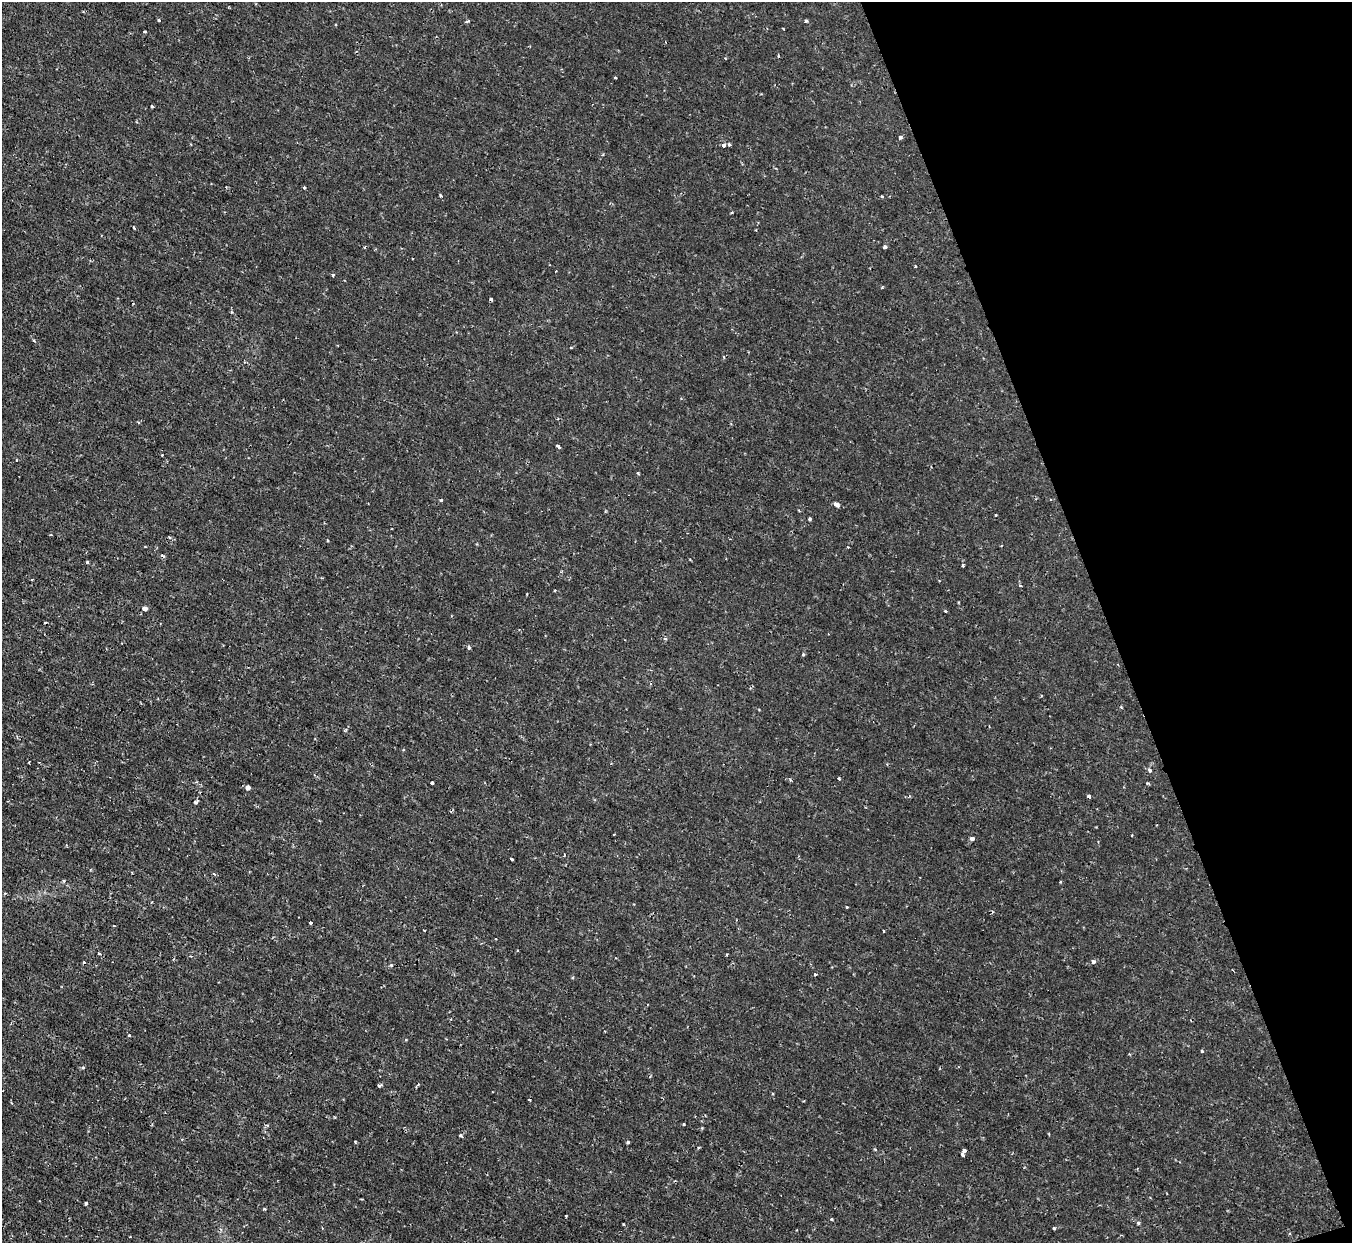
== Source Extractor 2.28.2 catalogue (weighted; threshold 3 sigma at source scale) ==
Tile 12 of 4 x 4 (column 4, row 3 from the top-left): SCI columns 4049-5398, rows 1390-2630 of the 5398 x 5387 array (HDU 1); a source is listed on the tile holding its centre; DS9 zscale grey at full resolution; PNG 1354 x 1245 px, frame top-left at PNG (2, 2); no overlay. Shown black and unused: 18% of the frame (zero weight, under 2 of 3 exposures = <1% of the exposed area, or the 3 px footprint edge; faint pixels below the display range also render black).
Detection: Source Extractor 2.28.2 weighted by HDU 2 'WHT'; one run over the whole footprint, this tile lists its part. Background 0.0019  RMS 0.0015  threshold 0.00653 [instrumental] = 3 sigma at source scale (4.5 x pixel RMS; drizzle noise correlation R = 1.50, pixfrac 1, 0.05/0.05 arcsec/px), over >= 5 px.
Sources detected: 68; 6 cosmic-ray / hot-pixel residue — not listed; the other 62 listed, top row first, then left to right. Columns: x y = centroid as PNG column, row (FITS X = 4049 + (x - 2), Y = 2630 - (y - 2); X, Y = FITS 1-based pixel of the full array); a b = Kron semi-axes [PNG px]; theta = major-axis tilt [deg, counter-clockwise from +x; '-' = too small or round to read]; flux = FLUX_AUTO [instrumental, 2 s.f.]
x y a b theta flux
159 20 4 3 - 0.15
467 21 5 3 - 0.18
806 21 4 3 - 0.17
145 32 3 2 - 0.15
615 78 3 2 - 0.16
152 106 3 3 - 0.42
900 137 4 3 - 0.28
724 145 4 4 - 0.43
304 188 3 3 - 0.16
882 196 3 3 - 0.14
133 227 4 2 - 0.14
885 247 4 3 - 0.31
915 266 3 3 - 0.18
333 275 4 3 - 0.16
34 340 3 3 - 0.15
571 347 4 2 - 0.12
558 447 5 3 - 0.31
162 455 2 2 - 0.091
441 500 3 3 - 0.17
836 504 6 4 -36 0.67
996 515 3 2 - 0.15
810 519 3 3 - 0.3
51 535 3 2 - 0.11
169 537 4 3 - 0.14
328 540 3 2 - 0.16
87 562 4 3 - 0.14
963 566 3 3 - 0.17
145 608 4 4 - 0.64
945 611 4 3 - 0.12
469 648 5 4 - 0.22
803 654 4 3 - 0.18
1121 707 4 2 - 0.11
1150 771 5 4 - 0.23
839 779 3 2 - 0.2
432 783 3 3 - 0.26
1147 783 4 3 - 0.14
248 787 4 4 - 0.64
1089 796 4 3 - 0.35
196 802 5 4 - 0.25
614 834 2 2 - 0.14
972 839 4 3 - 0.66
512 859 3 2 - 0.15
847 907 3 2 - 0.14
310 923 3 3 - 0.35
1093 962 4 4 - 0.4
815 974 4 3 - 0.15
129 1035 4 3 - 0.12
1202 1051 4 3 - 0.14
83 1067 5 3 - 0.15
379 1085 4 3 - 0.25
684 1124 3 2 - 0.13
461 1136 4 3 - 0.27
355 1141 3 2 - 0.14
628 1142 3 3 - 0.22
964 1150 4 4 - 0.51
962 1154 3 3 - 0.23
86 1203 3 3 - 0.25
264 1209 3 3 - 0.15
566 1216 3 2 - 0.14
831 1219 3 2 - 0.21
1138 1223 4 4 - 0.19
1054 1228 3 3 - 0.42